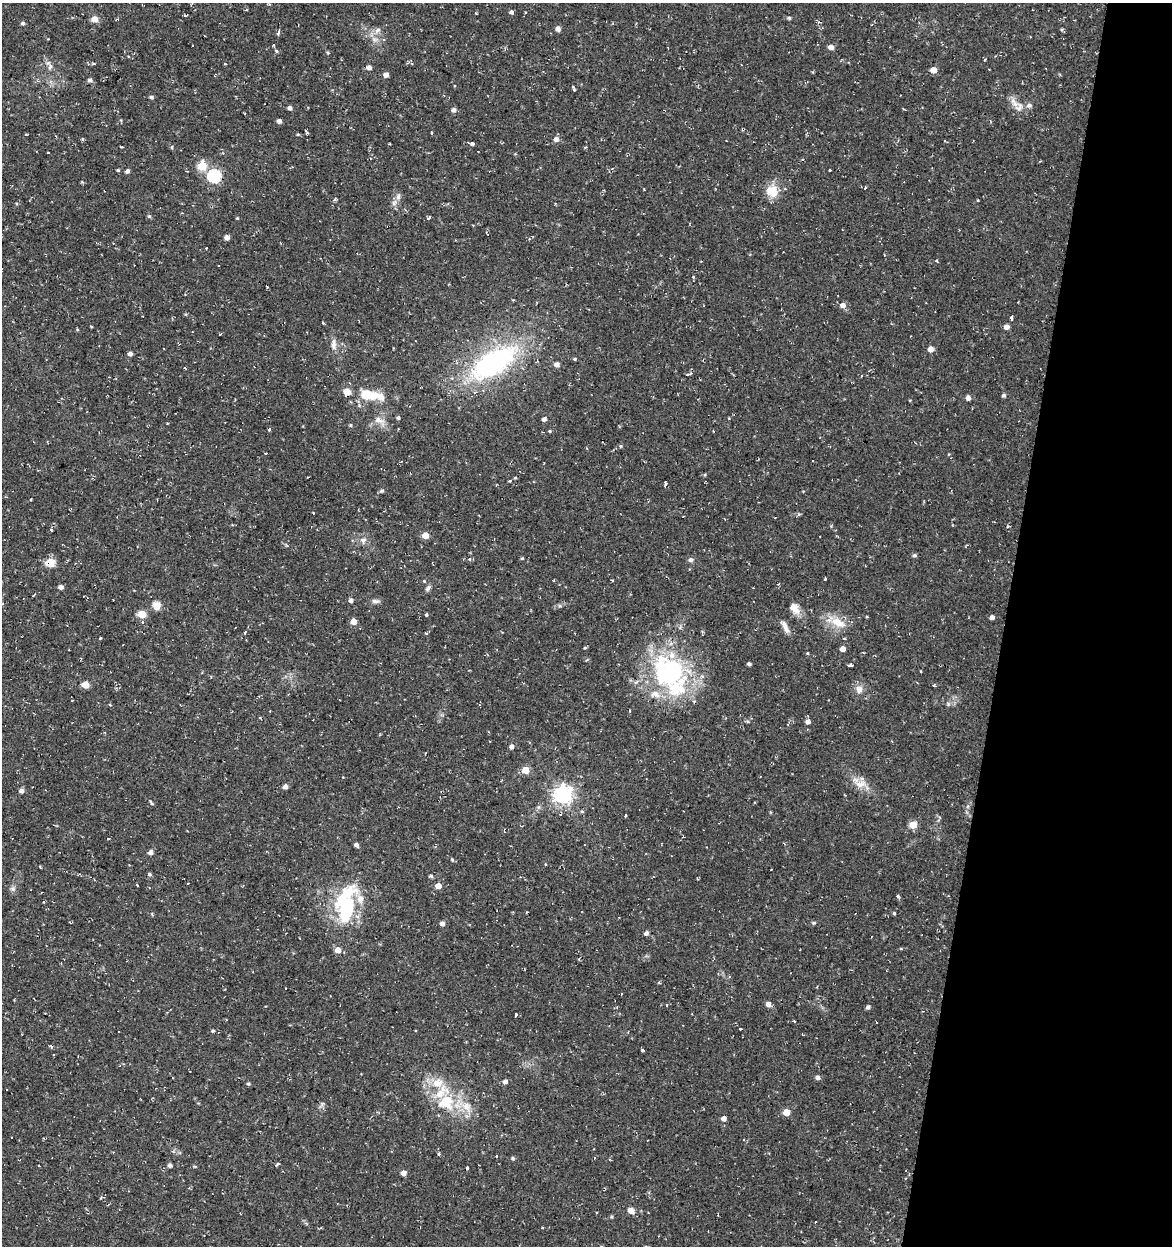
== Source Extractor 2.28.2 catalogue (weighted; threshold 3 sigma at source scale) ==
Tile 8 of 4 x 4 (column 4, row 2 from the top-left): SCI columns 3793-4962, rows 2491-3734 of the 5185 x 4991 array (HDU 1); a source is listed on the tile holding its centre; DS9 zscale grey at full resolution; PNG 1174 x 1248 px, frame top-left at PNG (2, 3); no overlay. Shown black and unused: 14% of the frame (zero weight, under 2 of 3 exposures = <1% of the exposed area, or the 3 px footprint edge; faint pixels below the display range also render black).
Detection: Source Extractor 2.28.2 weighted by HDU 2 'WHT'; one run over the whole footprint, this tile lists its part. Background 0.0282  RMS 0.0038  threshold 0.0172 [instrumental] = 3 sigma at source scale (4.5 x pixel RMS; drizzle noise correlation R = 1.50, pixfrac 1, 0.0396/0.0396 arcsec/px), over >= 5 px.
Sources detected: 199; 3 inside a brighter object's white glare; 10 cosmic-ray / hot-pixel residue — not listed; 12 inside a brighter listed object's ellipse — not listed separately; the other 174 listed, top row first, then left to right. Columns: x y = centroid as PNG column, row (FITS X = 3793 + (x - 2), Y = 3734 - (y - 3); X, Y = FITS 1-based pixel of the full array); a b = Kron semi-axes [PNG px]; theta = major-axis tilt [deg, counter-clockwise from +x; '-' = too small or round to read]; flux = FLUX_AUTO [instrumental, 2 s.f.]
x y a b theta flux
511 12 4 4 - 0.99
525 12 3 3 - 0.48
476 13 3 2 - 0.39
789 18 5 4 - 0.67
94 19 6 5 - 3.3
23 23 4 4 - 0.84
558 28 5 5 - 1.7
1062 29 4 4 - 0.48
378 30 10 6 27 1.5
278 33 6 3 74 0.75
831 47 5 5 - 2.1
276 51 5 4 - 0.51
94 64 4 3 - 0.43
225 64 3 3 - 0.36
50 66 9 6 -90 1.4
369 67 5 4 - 1.7
933 70 5 5 - 3.9
386 75 5 4 - 1.9
90 80 5 5 - 1.2
574 89 6 3 -71 1.1
151 97 6 4 -2 0.69
1019 107 14 12 64 3.5
290 108 5 4 - 1.3
454 110 5 5 - 1.4
279 121 5 5 - 1.1
432 133 3 3 - 0.53
26 134 3 3 - 0.64
298 134 5 3 - 0.37
556 139 5 5 - 1.9
472 144 5 3 - 2.6
172 147 5 3 - 0.35
48 153 3 3 - 0.87
202 166 6 5 - 12
118 170 4 4 - 0.43
830 170 3 3 - 1.1
127 171 4 4 - 1.1
214 176 6 6 - 49
866 187 3 3 - 0.44
105 190 3 3 - 0.51
772 191 17 15 -35 6.3
335 199 5 4 - 0.56
394 203 9 7 46 1.5
149 216 5 5 - 0.61
237 218 4 3 - 0.34
428 218 5 3 - 0.67
227 237 4 4 - 2
937 261 4 2 - 0.36
218 266 3 3 - 0.58
693 277 5 3 - 0.39
843 305 6 5 - 2.1
1012 317 4 3 - 8.3
91 326 3 2 - 0.37
1006 327 5 4 - 2.2
334 344 16 7 -90 2.4
930 349 5 5 - 2.7
130 354 4 4 - 1.5
575 359 4 3 - 0.47
494 361 55 24 33 71
557 364 5 5 - 2
347 392 9 7 -12 2.6
367 395 15 12 -8 7.7
1004 395 5 5 - 0.65
968 398 5 4 - 1.7
398 418 4 4 - 0.71
729 418 4 3 - 0.31
544 419 4 4 - 1.5
379 420 15 8 -21 2.8
350 425 4 4 - 0.46
269 429 3 3 - 0.91
550 431 4 4 - 0.38
713 431 3 2 - 0.31
620 446 4 4 - 0.42
266 453 2 2 - 0.39
510 481 4 3 - 0.87
665 483 4 3 - 4.7
382 491 5 5 - 0.71
31 499 4 2 - 0.29
54 523 3 2 - 0.29
1007 526 4 4 - 0.43
51 530 3 3 - 1.2
425 535 5 5 - 5
363 540 10 8 15 1.8
914 555 5 5 - 0.66
522 558 4 4 - 0.4
469 559 5 5 - 0.57
690 560 6 6 - 0.97
50 562 5 5 - 16
612 580 3 3 - 0.55
61 587 5 4 - 1.5
428 588 9 5 57 0.99
351 600 5 4 - 1.2
376 601 11 5 -1 1.2
156 605 10 10 - 3.2
794 608 16 10 -50 3.7
142 614 5 5 - 8.4
426 614 3 3 - 0.74
992 617 4 4 - 1.5
354 621 5 5 - 3
838 622 25 12 -23 7
785 627 18 6 -62 2.4
245 632 3 2 - 1.2
426 634 4 4 - 0.48
100 639 3 3 - 1.9
585 648 5 3 - 0.38
843 649 4 4 - 2.6
807 653 4 4 - 0.34
749 664 4 3 - 0.78
850 665 5 3 - 1.5
920 671 3 2 - 0.27
672 673 56 36 -58 51
85 684 5 5 - 6.1
934 686 4 3 - 0.45
859 689 11 9 -82 2.6
948 704 6 5 - 0.7
110 705 4 3 - 0.3
270 711 2 2 - 0.34
808 722 5 4 - 1.7
511 747 4 4 - 1.6
525 770 5 5 - 7.4
861 784 17 10 10 3.9
285 786 5 5 - 1.5
21 791 5 4 - 1.6
562 795 7 7 - 180
152 804 4 4 - 0.61
582 811 5 4 - 0.5
626 815 3 3 - 0.68
913 825 5 5 - 7.7
108 838 3 3 - 0.74
356 845 5 4 - 1.2
151 852 5 5 - 1.6
452 860 5 4 - 0.49
545 864 3 2 - 0.27
149 874 5 4 - 0.74
431 876 5 4 - 0.62
137 885 3 2 - 1.2
438 886 5 5 - 2.9
13 889 8 6 -1 1
898 896 4 4 - 0.69
44 902 4 2 - 0.34
346 908 49 24 82 33
894 913 4 3 - 0.49
813 923 5 4 - 0.51
442 924 4 4 - 1.7
646 933 4 4 - 1.3
901 949 5 3 - 0.37
621 994 3 2 - 0.29
768 1004 5 4 - 2.3
666 1005 4 3 - 0.67
868 1007 4 4 - 1.2
516 1015 4 3 - 2
794 1021 3 3 - 1.2
741 1029 3 3 - 2.2
213 1031 4 4 - 0.53
51 1046 6 3 -45 0.44
643 1050 3 3 - 1.5
818 1077 4 4 - 1.5
505 1081 5 4 - 1.6
248 1084 5 4 - 0.5
446 1102 25 23 15 16
786 1112 5 4 - 5.8
724 1118 4 4 - 2.1
12 1137 3 3 - 0.58
439 1154 3 3 - 0.81
496 1156 3 2 - 0.73
512 1158 4 4 - 0.63
278 1164 8 2 31 0.36
170 1165 4 4 - 1
479 1165 2 2 - 0.36
467 1168 3 3 - 2
404 1173 5 5 - 1.9
631 1210 7 6 - 2.1
596 1213 2 2 - 0.37
611 1217 4 4 - 0.56
543 1228 3 3 - 0.63
Overlapping masked pixels (flux is a lower limit): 2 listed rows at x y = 105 190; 50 562
Unlisted compact peaks at least as high as the median listed source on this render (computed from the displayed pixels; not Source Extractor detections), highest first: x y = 825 579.